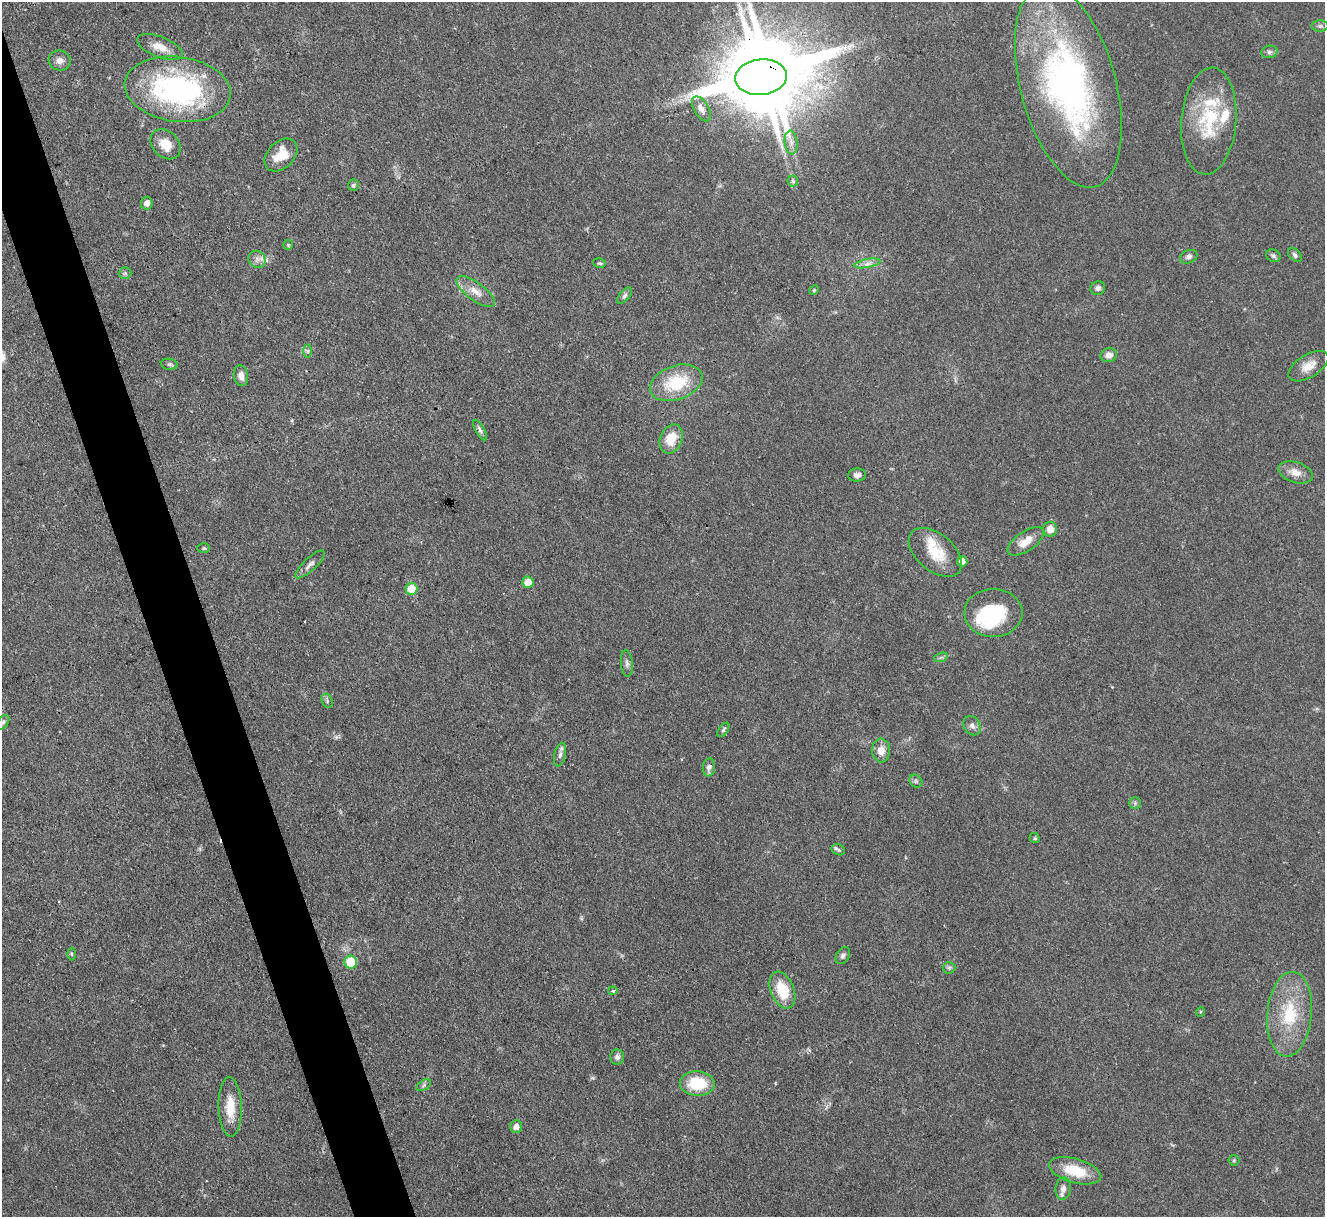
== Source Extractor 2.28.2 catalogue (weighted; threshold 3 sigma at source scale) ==
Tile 11 of 4 x 4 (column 3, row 3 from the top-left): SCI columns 2647-3969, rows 1488-2702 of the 5294 x 5277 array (HDU 1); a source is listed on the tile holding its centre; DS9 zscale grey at full resolution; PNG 1327 x 1219 px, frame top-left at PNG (2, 2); each listed source drawn as its Kron ellipse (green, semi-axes under 4 px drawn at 4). Shown black and unused: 4% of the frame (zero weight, under 3 of 4 exposures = <1% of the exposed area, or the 3 px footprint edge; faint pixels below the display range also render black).
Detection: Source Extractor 2.28.2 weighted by HDU 2 'WHT'; one run over the whole footprint, this tile lists its part. Background 0.0874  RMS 0.0043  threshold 0.0193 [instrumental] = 3 sigma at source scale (4.5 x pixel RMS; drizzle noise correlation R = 1.50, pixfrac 1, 0.05/0.05 arcsec/px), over >= 5 px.
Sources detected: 85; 1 too faint to see at this stretch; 3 inside a brighter object's white glare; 1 cosmic-ray / hot-pixel residue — neither listed nor drawn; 5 inside a brighter listed object's ellipse — not listed separately; the other 75 listed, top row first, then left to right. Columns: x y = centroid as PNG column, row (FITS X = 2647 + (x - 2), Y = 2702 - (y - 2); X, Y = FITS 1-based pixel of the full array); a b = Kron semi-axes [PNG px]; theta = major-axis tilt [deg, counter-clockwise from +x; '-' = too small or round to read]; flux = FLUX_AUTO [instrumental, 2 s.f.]
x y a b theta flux
1320 26 8 6 0 1.1
160 47 24 10 -22 6.1
1269 52 8 6 14 1.2
60 61 11 10 - 2.6
761 77 26 17 6 3700
1068 86 104 47 -75 150
178 89 53 32 -7 90
701 109 14 7 -60 3
1209 121 53 27 85 28
791 142 12 6 -85 2.4
166 144 17 13 -45 6.8
281 155 19 13 45 8.5
793 181 5 5 - 0.84
353 185 6 5 - 0.77
147 203 6 6 - 2.5
288 245 5 5 - 0.57
1295 255 8 5 -47 1.2
1273 256 7 6 - 1.1
1189 257 9 6 23 1.5
257 259 9 8 - 2.2
599 263 6 5 - 0.81
867 263 13 4 11 2
125 273 6 6 - 0.78
1098 288 7 6 - 1.4
814 290 5 4 - 0.48
476 292 23 9 -36 5.2
625 296 10 5 49 1.2
308 351 7 4 90 0.83
1109 355 8 7 - 2.5
169 364 8 5 -9 0.93
1308 366 22 11 32 5.6
241 376 10 7 -81 2.8
676 383 27 17 19 20
480 430 11 4 -61 1.3
671 439 15 11 67 8.2
1295 472 18 10 -18 4.3
857 475 9 6 3 1.7
1050 529 7 7 - 4.1
1026 541 21 9 34 6
204 548 6 4 0 0.67
935 552 31 18 -40 13
962 561 5 5 - 3.2
310 564 19 6 43 2.2
528 582 6 5 - 6
411 589 6 6 - 11
993 613 29 24 0 26
941 657 7 4 19 0.82
627 663 13 6 -84 1.6
327 701 7 5 -71 0.85
3 722 8 5 55 1
972 726 10 8 -57 1.9
723 730 8 4 54 0.83
881 751 12 9 -89 4.2
560 755 12 5 77 1.5
709 767 9 6 83 1.9
916 781 7 5 -46 1
1135 803 6 5 - 0.87
1035 838 5 4 - 0.66
838 850 7 5 -24 0.85
71 954 6 4 -88 0.63
843 955 9 6 61 1.3
351 962 6 6 - 13
949 968 6 6 - 0.92
782 990 19 11 -69 14
613 991 4 3 - 0.99
1200 1012 5 3 - 0.44
1289 1014 42 22 85 24
617 1057 7 7 - 1.5
697 1083 17 12 -2 16
424 1085 8 5 33 0.98
230 1107 30 11 -88 9.4
516 1127 6 5 - 2.4
1234 1160 5 5 - 0.61
1075 1171 27 12 -15 15
1063 1188 11 7 84 1.9
Overlapping masked pixels (flux is a lower limit): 2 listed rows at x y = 761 77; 178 89